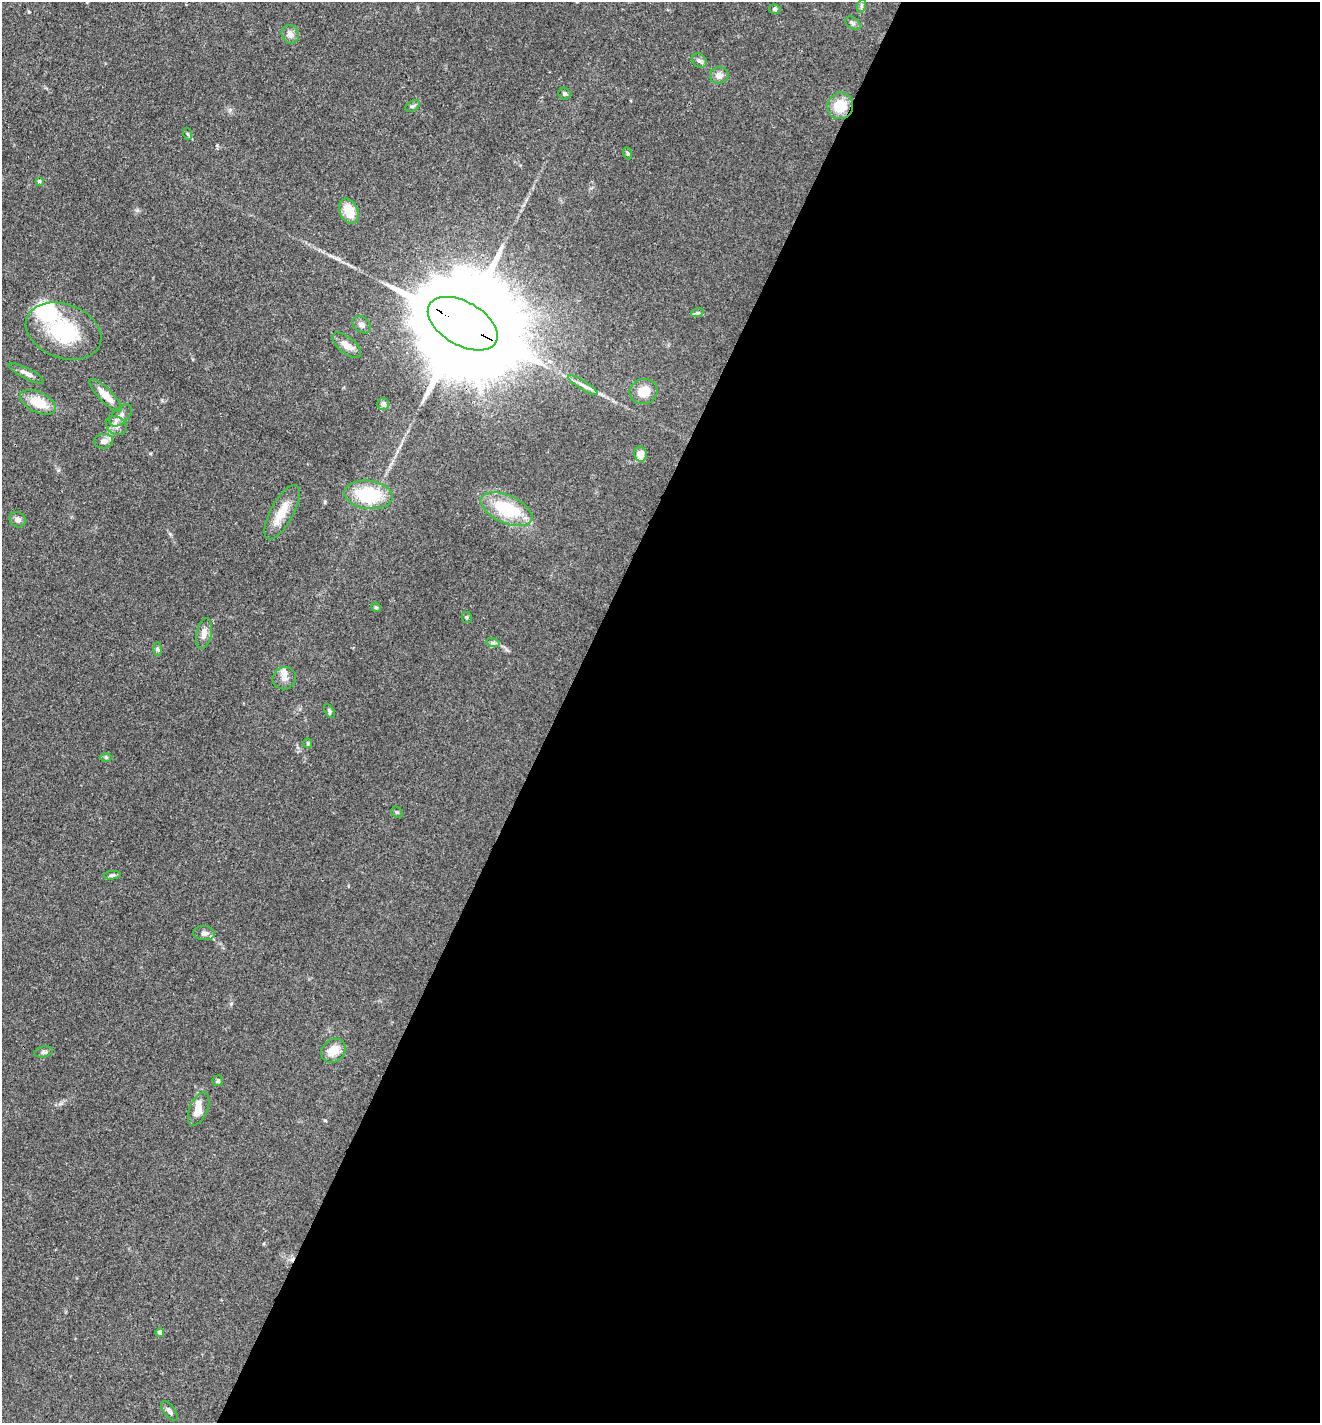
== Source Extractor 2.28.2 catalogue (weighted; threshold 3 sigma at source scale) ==
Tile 12 of 4 x 4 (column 4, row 3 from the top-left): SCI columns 4234-5551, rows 1423-2843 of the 5694 x 5685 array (HDU 1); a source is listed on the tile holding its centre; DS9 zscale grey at full resolution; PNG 1322 x 1425 px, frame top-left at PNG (2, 2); each listed source drawn as its Kron ellipse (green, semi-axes under 4 px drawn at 4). Shown black and unused: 58% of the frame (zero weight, under 3 of 4 exposures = <1% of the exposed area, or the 3 px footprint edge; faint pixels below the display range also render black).
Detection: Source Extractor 2.28.2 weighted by HDU 2 'WHT'; one run over the whole footprint, this tile lists its part. Background 0.083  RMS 0.0063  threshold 0.0283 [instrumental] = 3 sigma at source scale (4.5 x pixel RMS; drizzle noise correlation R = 1.50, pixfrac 1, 0.05/0.05 arcsec/px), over >= 5 px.
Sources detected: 54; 1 cosmic-ray / hot-pixel residue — neither listed nor drawn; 3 inside a brighter listed object's ellipse — not listed separately; the other 50 listed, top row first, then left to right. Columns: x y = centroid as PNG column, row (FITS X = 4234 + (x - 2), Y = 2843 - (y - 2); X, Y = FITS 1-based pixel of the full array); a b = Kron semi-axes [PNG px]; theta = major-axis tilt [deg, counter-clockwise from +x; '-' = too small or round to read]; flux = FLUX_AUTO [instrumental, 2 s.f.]
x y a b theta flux
861 6 7 4 71 1.2
775 9 6 4 -14 1
853 23 8 5 -36 1.5
290 34 9 8 - 3.2
699 60 8 6 -35 1.9
719 75 9 8 - 3.8
564 94 6 5 - 1.3
412 106 8 5 27 1.3
840 106 13 13 - 14
188 134 6 4 -70 0.86
627 153 6 4 -70 0.8
39 181 4 4 - 0.7
349 211 13 9 -67 13
697 313 6 4 17 1
463 324 38 21 -30 26000
362 325 10 7 -42 2.4
64 331 39 27 -20 42
347 345 17 8 -39 6.5
26 373 20 5 -27 3.4
583 385 17 4 -32 3.2
644 392 14 12 18 10
105 395 21 7 -45 8.7
38 402 19 10 -26 14
383 404 6 6 - 2.8
121 415 14 7 43 3.6
116 426 11 9 -34 4.1
104 441 9 7 7 3
640 454 8 6 -80 7.8
369 495 24 14 -7 35
507 509 27 14 -24 32
282 512 30 11 61 12
18 520 8 7 - 2.7
376 607 5 4 - 0.8
467 617 5 5 - 0.98
204 634 15 7 78 4.2
493 643 7 4 -17 1.2
157 649 7 4 -89 1.1
284 678 12 11 - 4.4
329 711 7 4 -63 1.2
308 743 5 4 - 0.86
106 757 6 4 0 0.87
397 812 6 5 - 0.95
112 875 8 4 6 1.3
204 933 11 7 -5 2.6
333 1051 13 11 43 9
44 1052 9 5 10 1.7
218 1081 5 5 - 1.1
198 1109 17 9 67 7.7
160 1332 4 4 - 2.3
169 1411 11 5 -52 2.4
Overlapping masked pixels (flux is a lower limit): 1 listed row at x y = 463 324